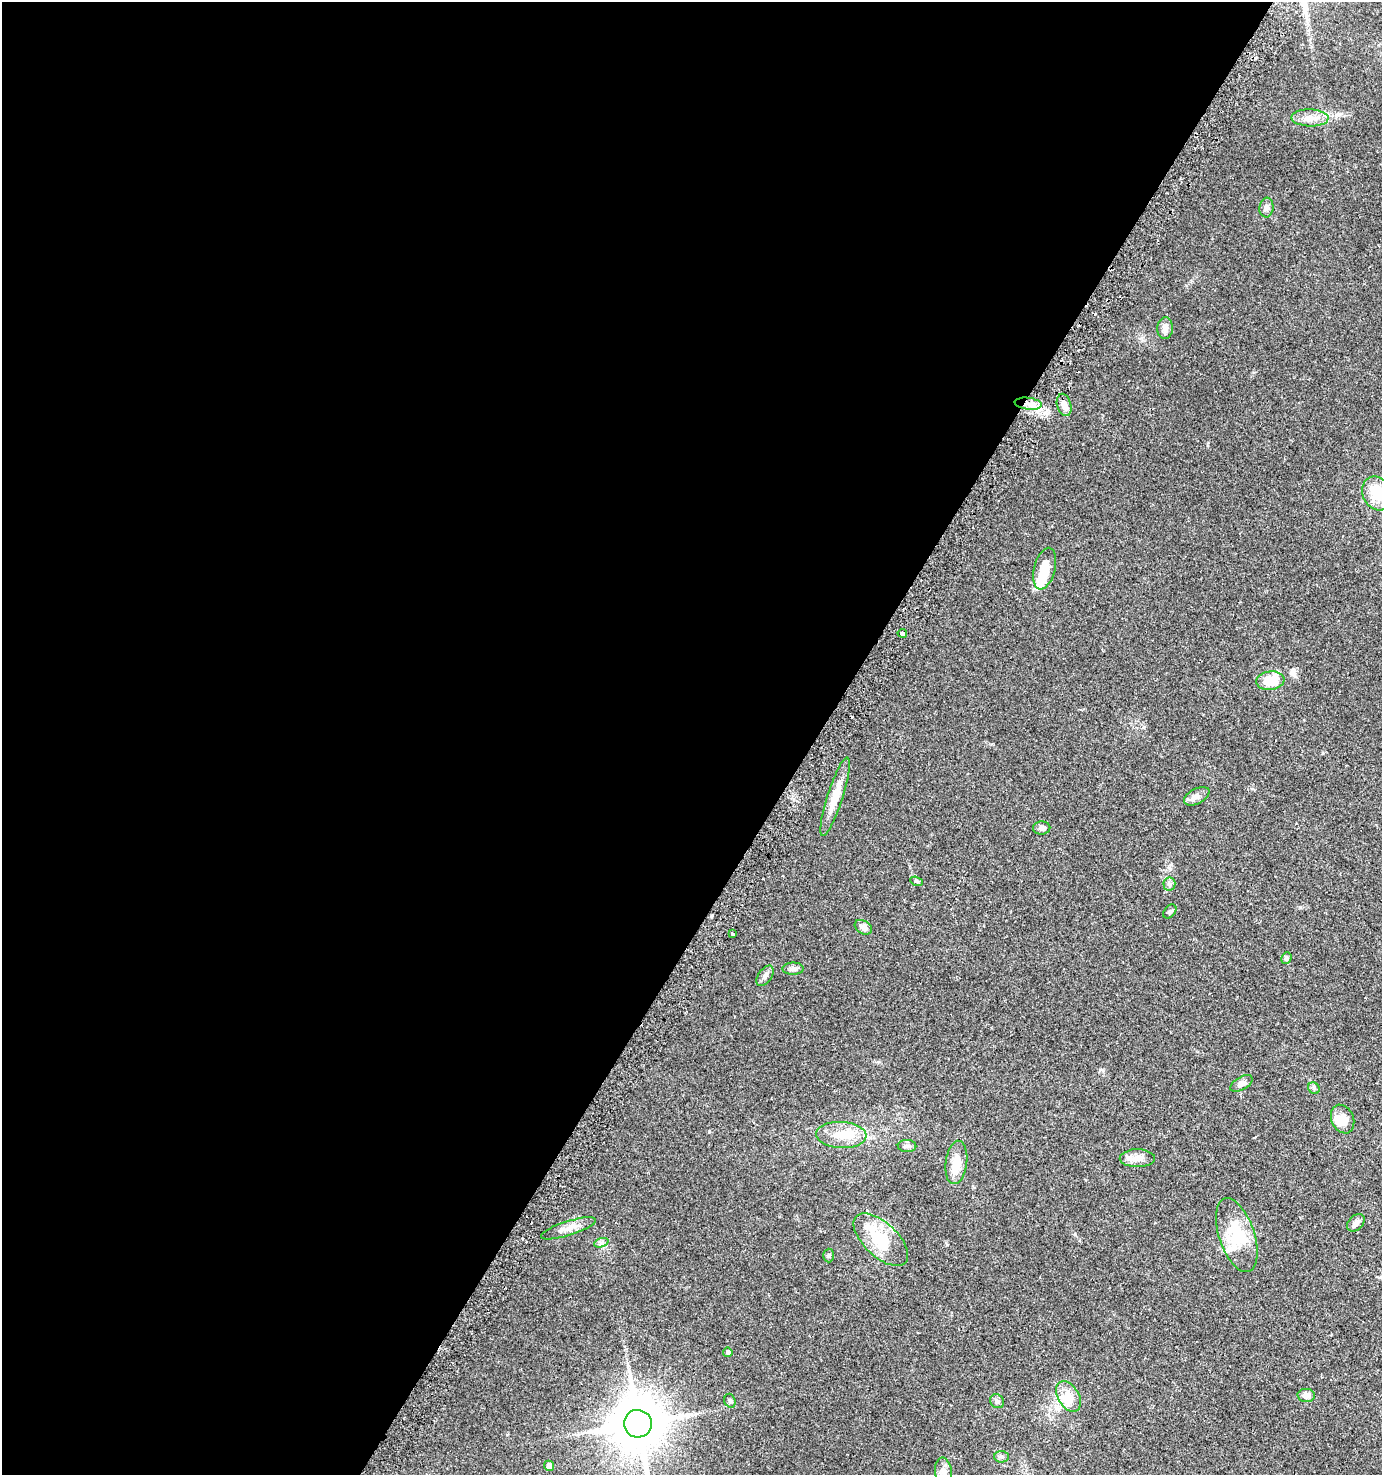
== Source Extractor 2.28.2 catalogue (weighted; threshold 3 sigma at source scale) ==
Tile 5 of 4 x 4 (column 1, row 2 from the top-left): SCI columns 217-1596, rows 2973-4445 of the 6018 x 5937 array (HDU 1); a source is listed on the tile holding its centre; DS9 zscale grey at full resolution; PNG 1384 x 1477 px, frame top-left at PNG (2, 2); each listed source drawn as its Kron ellipse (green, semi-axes under 4 px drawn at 4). Shown black and unused: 59% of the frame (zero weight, under 2 of 3 exposures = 2% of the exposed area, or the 3 px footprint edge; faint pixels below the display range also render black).
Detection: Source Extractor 2.28.2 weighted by HDU 2 'WHT'; one run over the whole footprint, this tile lists its part. Background 0.0616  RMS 0.0082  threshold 0.037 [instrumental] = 3 sigma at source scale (4.5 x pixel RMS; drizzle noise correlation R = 1.50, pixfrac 1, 0.0396/0.0396 arcsec/px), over >= 5 px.
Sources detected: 53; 3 inside a brighter object's white glare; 5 cosmic-ray / hot-pixel residue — neither listed nor drawn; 3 inside a brighter listed object's ellipse — not listed separately; the other 42 listed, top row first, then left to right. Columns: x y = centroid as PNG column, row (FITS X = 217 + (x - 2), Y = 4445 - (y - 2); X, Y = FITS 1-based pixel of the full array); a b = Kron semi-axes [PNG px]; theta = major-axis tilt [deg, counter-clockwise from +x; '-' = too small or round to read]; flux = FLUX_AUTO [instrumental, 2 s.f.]
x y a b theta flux
1310 118 18 8 -2 8.7
1266 208 10 7 82 3
1165 328 11 7 88 4.4
1028 404 14 6 -7 7.1
1064 405 11 7 -74 5.1
1377 493 17 14 -63 20
1045 569 21 10 76 15
902 633 5 3 - 5.2
1270 681 14 9 6 18
1197 796 14 7 28 4.1
835 797 41 7 72 15
1042 828 8 6 3 3.1
917 881 7 4 -20 1.1
1169 884 6 6 - 2
1170 912 8 5 49 1.7
863 927 9 6 -31 4.4
732 933 3 3 - 7.6
1286 958 6 5 - 1.5
793 969 10 6 0 3.1
765 976 11 6 55 3
1241 1083 12 6 31 3.9
1314 1088 6 5 - 1.5
1343 1119 15 11 -66 9.6
841 1135 25 13 -3 16
907 1146 9 6 0 2.3
1137 1158 18 9 0 7.6
956 1162 22 10 83 14
1356 1223 10 7 43 3.2
568 1228 29 7 17 7.2
1237 1235 38 17 -72 28
881 1240 34 17 -44 31
601 1243 7 4 19 1.8
829 1255 7 5 -89 1.4
728 1352 4 4 - 2.4
1306 1395 8 6 -4 5.4
1068 1396 16 10 -59 9.5
730 1401 7 5 -74 1.8
997 1401 7 6 - 2.5
638 1424 14 14 - 3700
1001 1457 7 5 -3 1.7
549 1466 5 5 - 4.9
944 1473 15 8 -83 6
Overlapping masked pixels (flux is a lower limit): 1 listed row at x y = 1028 404
Isophote crosses this tile's border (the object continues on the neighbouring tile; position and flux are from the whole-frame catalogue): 3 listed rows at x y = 1377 493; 638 1424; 944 1473
Unlisted compact peaks at least as high as the median listed source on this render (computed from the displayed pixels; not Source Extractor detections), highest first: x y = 1291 673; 709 1131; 947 1245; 1300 907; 1075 1234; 1171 865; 507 1435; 1323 753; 992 744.